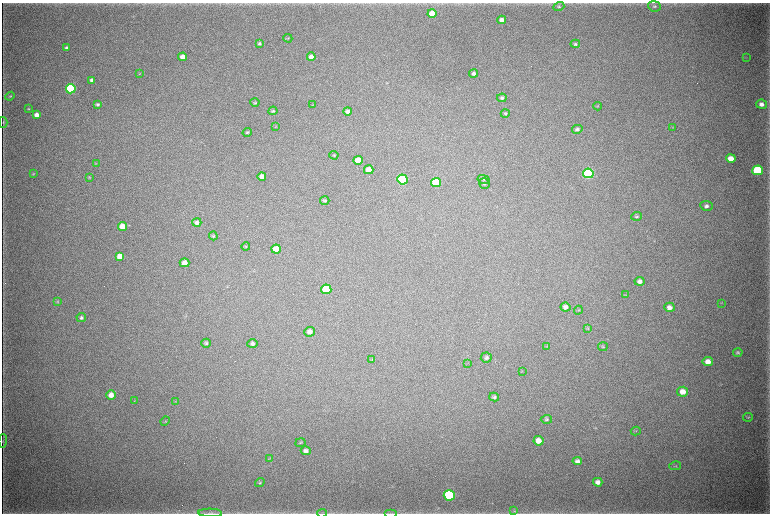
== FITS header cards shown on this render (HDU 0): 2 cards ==
NAXIS1  =                 1536 / length of data axis 1
NAXIS2  =                 1023 / length of data axis 2

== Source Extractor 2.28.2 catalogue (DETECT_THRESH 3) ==
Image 1536 x 1023 px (HDU 0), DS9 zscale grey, zoomed out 1/2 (1 PNG px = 2 x 2 image px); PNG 772 x 516 px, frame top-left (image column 1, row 1022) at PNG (2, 3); each listed source drawn as its Kron ellipse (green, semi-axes under 4 px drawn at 4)
Background 5580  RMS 43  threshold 129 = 3 sigma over >= 5 px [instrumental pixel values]
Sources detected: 105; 5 cannot appear on this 1/2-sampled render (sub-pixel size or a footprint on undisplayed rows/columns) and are neither listed nor drawn; the other 100 listed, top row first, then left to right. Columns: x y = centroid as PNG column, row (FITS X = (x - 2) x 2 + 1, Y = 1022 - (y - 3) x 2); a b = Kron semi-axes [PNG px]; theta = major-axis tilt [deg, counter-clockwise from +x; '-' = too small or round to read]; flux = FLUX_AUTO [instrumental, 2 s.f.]
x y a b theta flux
655 6 6 5 - 1.8e+04
559 7 5 4 - 1.5e+04
432 13 4 4 - 1.5e+05
502 20 4 4 - 5.6e+04
288 38 4 3 - 8.3e+03
259 43 4 3 - 1.6e+04
575 44 4 4 - 1.6e+04
66 48 3 3 - 1.9e+04
182 57 4 4 - 6.9e+04
311 57 4 4 - 5.1e+04
746 57 3 2 - 3.5e+03
139 73 3 3 - 5.3e+03
473 73 4 3 - 2.3e+04
92 80 4 3 - 3.7e+04
71 89 5 4 - 1.0e+06
10 96 5 3 - 8.9e+03
502 98 5 4 - 1.8e+04
255 102 4 4 - 1.1e+04
98 104 4 3 - 1.4e+04
761 104 5 4 - 4.4e+04
312 105 4 3 - 6.5e+03
597 106 4 3 - 7.9e+03
28 109 4 3 - 6.5e+03
273 111 4 3 - 1.1e+04
347 111 4 4 - 3.2e+04
505 113 4 4 - 1.1e+04
36 115 4 3 - 4.7e+04
3 122 5 3 - 9.6e+03
276 127 3 2 - 3.5e+03
673 127 3 3 - 6.4e+03
577 129 5 4 - 2.3e+04
247 132 4 3 - 1.1e+04
334 155 4 3 - 7.1e+03
731 158 5 4 - 8.9e+04
358 160 5 4 - 1.5e+05
96 163 3 2 - 5.0e+03
369 170 5 4 - 9.4e+04
758 170 5 5 - 8.9e+05
588 173 5 5 - 1.7e+06
33 174 4 3 - 6.5e+03
262 176 4 4 - 5.3e+04
89 177 4 3 - 7.7e+03
402 179 5 5 - 1.4e+06
483 179 6 4 -13 1.6e+04
436 182 5 4 - 6.0e+05
484 183 6 5 - 1.5e+04
325 200 5 4 - 1.4e+04
706 206 6 5 - 2.7e+04
637 216 5 4 - 1.3e+04
197 223 4 4 - 3.2e+04
122 226 4 4 - 1.2e+05
213 236 4 4 - 1.1e+04
246 247 4 3 - 7.9e+03
276 249 5 4 - 1.1e+05
120 256 4 4 - 1.5e+05
185 263 5 4 - 7.3e+04
640 281 5 4 - 3.5e+04
326 289 5 5 - 4.3e+05
625 295 4 2 - 5.1e+03
58 302 4 3 - 8.2e+03
722 303 3 2 - 4.1e+03
565 307 5 4 - 3.4e+04
670 307 5 4 - 4.5e+04
578 310 4 2 - 6.6e+03
81 318 5 4 - 2.0e+04
588 328 3 3 - 5.9e+03
310 332 5 5 - 5.1e+04
206 343 5 4 - 1.8e+04
252 344 5 4 - 2.5e+04
547 346 3 2 - 4.1e+03
603 347 5 3 - 7.8e+03
738 352 5 3 - 1.4e+04
486 358 5 5 - 2.2e+04
372 360 3 2 - 4.5e+03
708 362 5 4 - 7.0e+04
467 363 3 2 - 3.8e+03
522 371 3 2 - 4.3e+03
683 392 5 5 - 8.6e+04
111 395 5 4 - 6.1e+04
494 397 5 4 - 1.8e+04
134 401 3 2 - 4.5e+03
175 401 3 2 - 5.3e+03
748 417 5 3 - 8.2e+03
546 419 6 4 2 1.6e+04
165 421 5 3 - 9.1e+03
636 431 5 3 - 7.9e+03
3 441 7 2 88 8.3e+03
538 441 5 4 - 8.6e+04
300 443 5 3 - 8.6e+03
306 451 5 4 - 4.0e+04
270 458 4 3 - 6.0e+03
577 461 5 4 - 3.3e+04
675 466 6 2 11 8.0e+03
598 482 5 4 - 4.6e+04
260 483 5 4 - 1.1e+04
449 495 5 5 - 1.3e+06
514 511 4 2 - 8.3e+03
210 513 12 3 -2 2.8e+04
322 513 5 1 - 5.5e+03
390 513 6 1 0 8.9e+03
At the frame edge (FLAGS 8, measured only in part): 2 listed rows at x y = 210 513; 322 513
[5 sub-pixel or undisplayed-footprint detections neither listed nor drawn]